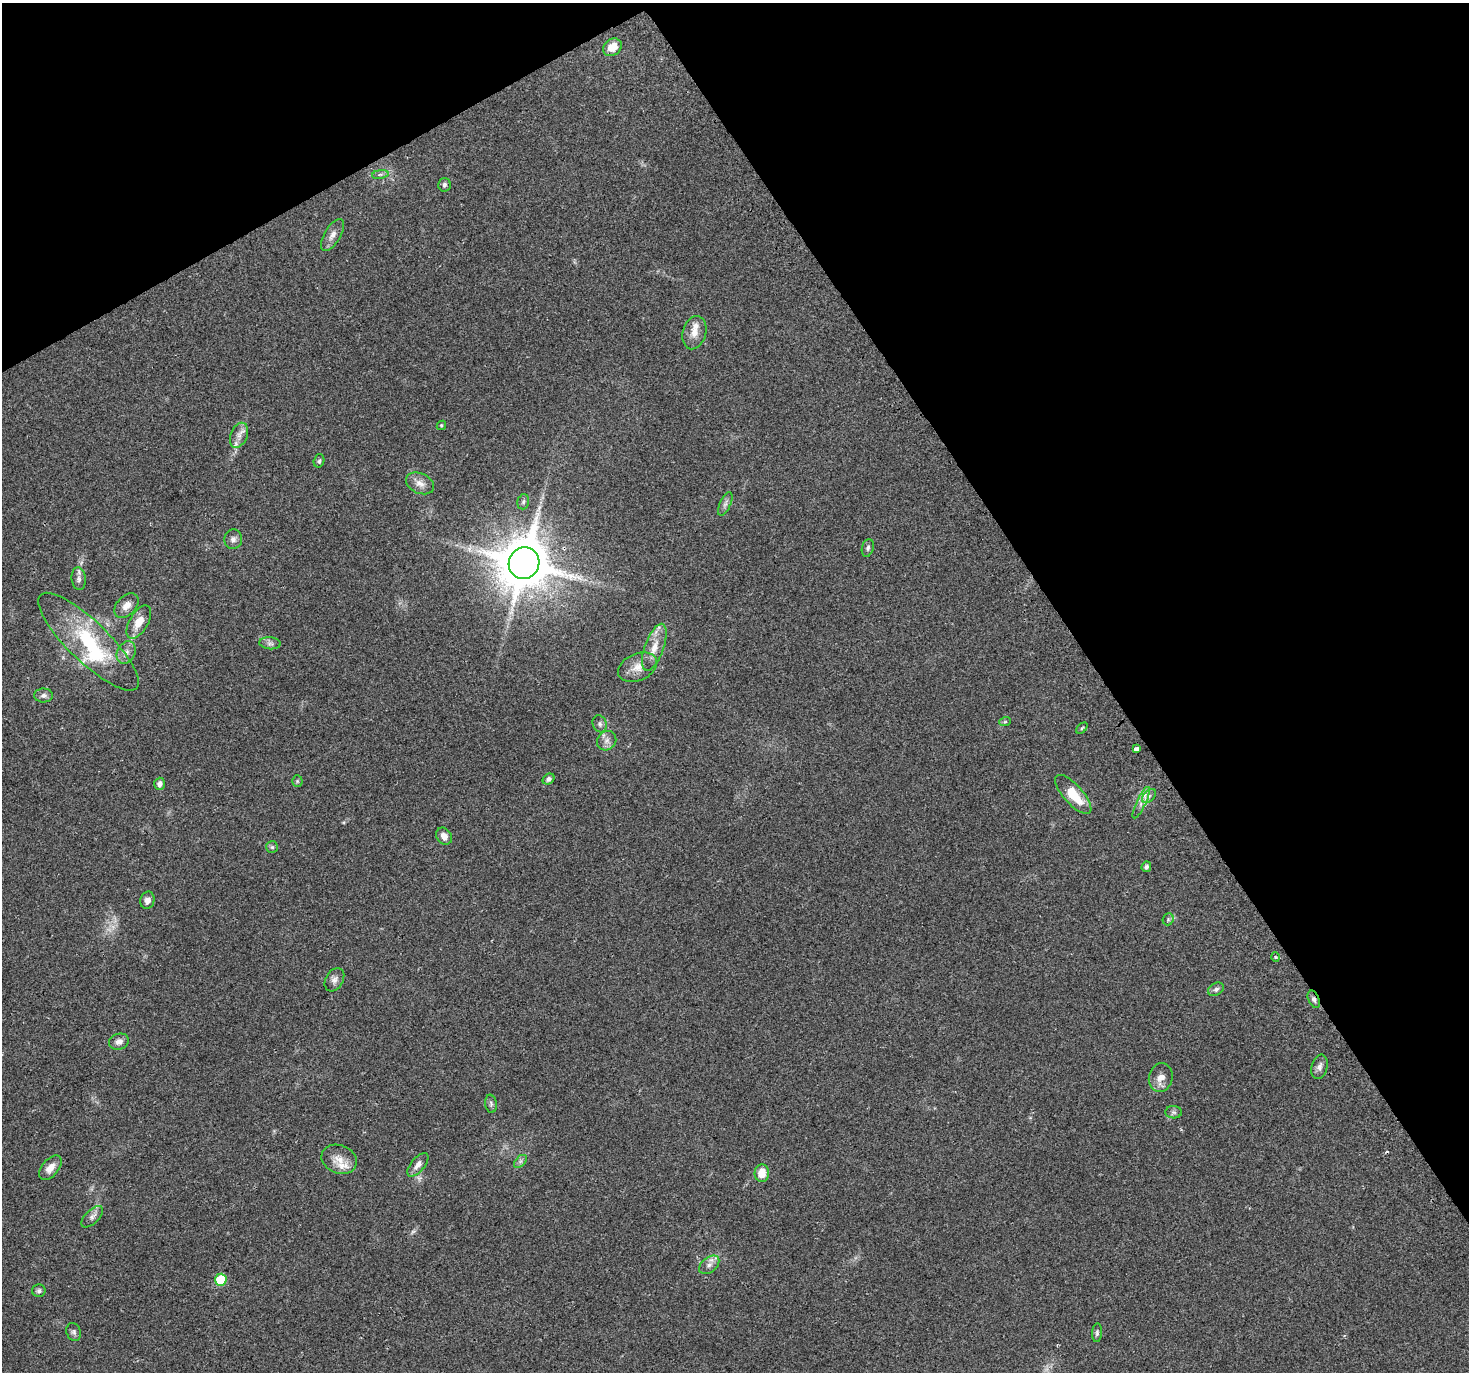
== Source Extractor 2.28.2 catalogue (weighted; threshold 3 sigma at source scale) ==
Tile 3 of 4 x 4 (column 3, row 1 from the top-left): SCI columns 2961-4427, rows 4246-5615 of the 5926 x 5806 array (HDU 1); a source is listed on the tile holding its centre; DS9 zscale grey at full resolution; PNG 1471 x 1374 px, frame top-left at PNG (2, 3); each listed source drawn as its Kron ellipse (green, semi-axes under 4 px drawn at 4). Shown black and unused: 31% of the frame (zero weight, under 2 of 3 exposures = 2% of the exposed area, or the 3 px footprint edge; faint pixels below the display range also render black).
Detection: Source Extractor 2.28.2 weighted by HDU 2 'WHT'; one run over the whole footprint, this tile lists its part. Background 0.093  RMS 0.0092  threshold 0.0415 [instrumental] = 3 sigma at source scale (4.5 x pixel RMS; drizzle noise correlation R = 1.50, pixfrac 1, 0.0396/0.0396 arcsec/px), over >= 5 px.
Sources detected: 64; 1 too faint to see at this stretch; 1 cosmic-ray / hot-pixel residue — neither listed nor drawn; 3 inside a brighter listed object's ellipse — not listed separately; the other 59 listed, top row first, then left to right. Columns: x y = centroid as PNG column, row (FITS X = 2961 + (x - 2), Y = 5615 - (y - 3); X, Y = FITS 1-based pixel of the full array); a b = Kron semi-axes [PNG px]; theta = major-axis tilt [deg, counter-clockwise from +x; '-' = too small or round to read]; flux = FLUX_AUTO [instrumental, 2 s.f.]
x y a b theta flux
612 47 10 8 40 13
380 174 8 4 9 1.9
444 185 7 6 - 2.1
332 235 18 8 60 6
694 333 17 11 74 9
441 425 5 4 - 1.1
239 435 13 8 66 6.3
319 461 7 5 73 1.7
420 483 15 10 -25 7.2
523 502 8 5 74 2.2
725 504 13 5 66 3.1
233 539 10 9 - 3.8
868 548 9 6 76 2.3
524 563 16 15 - 4700
79 579 11 7 -85 3.9
126 606 14 9 47 7.4
139 622 18 9 59 13
88 642 67 20 -44 77
270 643 11 6 -5 2.9
654 647 25 9 70 13
126 652 12 9 63 5.6
637 667 20 13 23 11
44 695 9 7 2 3.3
1005 722 6 3 19 1
600 724 9 7 -67 2.6
1082 728 6 4 45 1.2
607 741 10 9 - 4.9
1136 749 4 3 - 8.2
548 779 6 5 - 2.4
297 781 5 5 - 1.2
159 784 6 5 - 3.6
1073 794 25 9 -48 25
1149 796 8 5 45 3.1
1141 803 17 4 64 5.6
444 836 9 7 -56 6.2
272 847 6 6 - 1.7
1146 867 5 4 - 2.4
147 900 9 7 77 4.8
1168 919 6 5 - 1.6
1275 957 5 3 - 0.92
334 980 12 8 59 4.3
1216 989 8 6 29 2.7
1314 999 9 5 -66 2.5
119 1042 10 8 17 4.6
1319 1067 12 8 75 4.3
1161 1078 14 12 76 8.3
491 1104 9 5 -81 2.2
1174 1112 8 6 -2 2.4
339 1159 18 14 -21 11
520 1161 8 5 45 2.2
418 1165 14 6 51 4.9
50 1168 14 8 50 7.7
762 1173 9 7 86 11
92 1217 13 6 44 3.8
709 1265 12 7 39 4.6
221 1280 6 5 - 39
39 1291 7 6 - 2.1
74 1332 9 7 -65 2.6
1097 1333 9 5 85 2
Overlapping masked pixels (flux is a lower limit): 1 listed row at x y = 1314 999